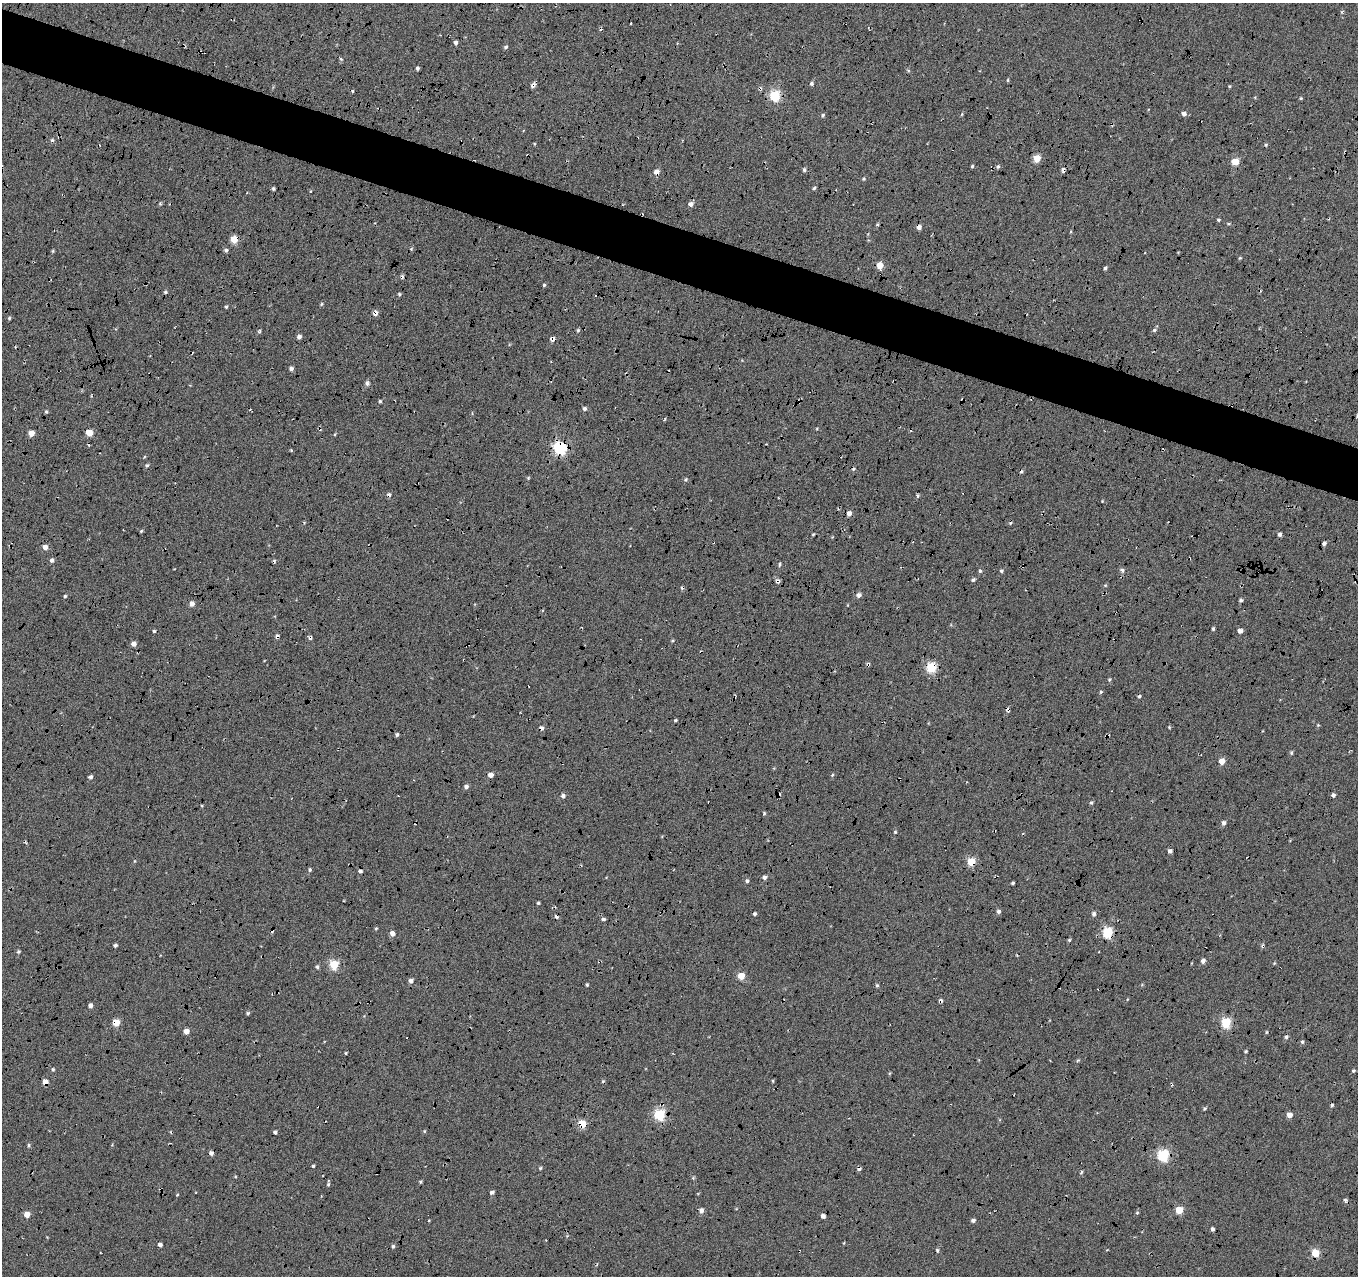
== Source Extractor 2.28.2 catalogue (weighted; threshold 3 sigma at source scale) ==
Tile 11 of 4 x 4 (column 3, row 3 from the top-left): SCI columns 2741-4096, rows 1565-2838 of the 5467 x 5614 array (HDU 1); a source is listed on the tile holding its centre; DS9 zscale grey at full resolution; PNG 1360 x 1278 px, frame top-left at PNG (2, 3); no overlay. Shown black and unused: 5% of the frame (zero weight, under 5 of 17 exposures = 2% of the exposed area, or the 3 px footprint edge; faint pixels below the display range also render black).
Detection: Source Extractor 2.28.2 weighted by HDU 2 'WHT'; one run over the whole footprint, this tile lists its part. Background -0.198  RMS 0.13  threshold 0.535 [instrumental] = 3 sigma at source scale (4.09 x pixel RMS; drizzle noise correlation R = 1.36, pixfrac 0.8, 0.0396/0.0396 arcsec/px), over >= 5 px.
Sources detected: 215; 32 cosmic-ray / hot-pixel residue — not listed; the other 183 listed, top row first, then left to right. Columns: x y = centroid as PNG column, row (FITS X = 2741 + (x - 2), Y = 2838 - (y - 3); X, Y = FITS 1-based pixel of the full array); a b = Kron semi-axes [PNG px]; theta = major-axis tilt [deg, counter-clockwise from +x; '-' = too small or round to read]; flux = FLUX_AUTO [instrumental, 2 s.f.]
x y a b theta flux
1342 12 5 3 - 14
456 42 4 4 - 35
506 47 5 4 - 21
341 59 5 4 - 14
418 68 4 3 - 29
1008 80 4 3 - 13
812 83 5 4 - 23
533 85 5 4 - 45
1229 86 4 3 - 12
775 95 5 5 - 1000
1301 98 4 3 - 13
1184 113 5 4 - 54
962 114 5 3 - 11
823 115 5 4 - 18
52 140 5 4 - 18
1037 158 5 5 - 260
1235 161 5 5 - 280
972 166 3 3 - 16
998 166 5 4 - 19
804 170 5 4 - 24
1063 170 5 5 - 32
656 172 5 5 - 76
864 179 5 4 - 14
273 188 4 4 - 18
814 188 5 3 - 18
691 204 5 5 - 49
1218 220 4 3 - 16
1228 224 6 3 0 14
877 225 4 3 - 14
919 227 5 4 - 49
234 239 5 5 - 260
411 249 5 3 - 11
226 250 5 4 - 25
53 251 4 4 - 13
1240 258 5 4 - 11
880 265 5 5 - 170
1105 268 4 3 - 22
544 285 4 4 - 15
165 292 5 4 - 18
399 294 5 4 - 16
321 304 5 4 - 14
226 307 4 3 - 15
375 313 6 5 - 48
9 318 4 4 - 16
578 330 5 5 - 17
1154 330 5 5 - 19
259 332 6 3 58 15
299 337 4 4 - 44
552 339 5 5 - 55
291 369 4 4 - 40
367 383 5 5 - 39
380 401 4 4 - 15
584 409 5 5 - 30
46 412 5 4 - 16
1357 416 6 3 90 11
664 419 4 3 - 20
31 433 5 5 - 110
89 433 5 5 - 240
335 434 4 3 - 11
560 448 6 6 - 1900
291 450 4 3 - 12
147 465 5 4 - 17
528 478 5 4 - 12
686 480 6 5 - 17
918 495 5 4 - 17
1102 501 3 3 - 8.3
849 513 5 4 - 59
141 531 5 3 - 12
813 534 4 3 - 12
1280 534 4 4 - 35
832 537 3 3 - 9.2
1324 543 4 3 - 38
45 547 5 4 - 75
51 560 5 5 - 31
780 564 5 3 - 16
1023 565 6 2 84 10
1122 570 6 5 - 31
980 571 5 4 - 19
1001 571 5 4 - 19
973 580 5 4 - 24
777 581 8 6 -75 34
1105 585 5 3 - 12
859 595 6 5 - 43
65 596 4 4 - 15
1241 600 4 3 - 24
192 604 5 4 - 71
1213 629 5 4 - 17
154 631 3 3 - 18
1240 631 4 4 - 57
277 636 5 4 - 26
673 641 5 3 - 12
133 644 5 5 - 64
868 664 4 4 - 25
931 667 5 5 - 820
1109 680 5 4 - 15
1101 692 4 4 - 16
1008 710 6 5 - 23
675 720 4 3 - 14
1318 725 4 4 - 11
1169 727 4 3 - 11
541 728 5 4 - 35
397 734 5 3 - 20
1291 753 5 4 - 19
1222 761 5 5 - 110
490 775 4 4 - 81
832 775 5 4 - 12
91 777 5 4 - 27
466 787 4 4 - 37
1333 795 6 4 -51 25
563 796 5 4 - 33
1091 803 4 4 - 19
1224 823 5 4 - 35
895 832 4 4 - 13
1170 851 4 4 - 42
135 861 5 3 - 11
971 862 5 5 - 360
310 870 4 4 - 18
360 871 5 5 - 24
764 877 5 4 - 31
747 881 5 4 - 23
1013 883 3 3 - 23
538 903 3 3 - 14
998 911 5 5 - 32
1094 914 6 5 - 32
556 917 5 4 - 25
603 919 4 4 - 29
376 928 4 4 - 12
1108 932 5 5 - 900
392 933 5 4 - 65
1069 940 4 4 - 14
115 945 4 3 - 27
18 952 4 4 - 18
1203 961 5 4 - 43
1274 963 4 4 - 12
334 964 5 5 - 570
317 967 5 4 - 21
741 976 5 5 - 210
411 981 4 4 - 52
587 985 4 3 - 14
877 985 5 4 - 17
90 1005 4 4 - 36
248 1013 4 4 - 18
116 1022 5 5 - 240
1226 1022 6 5 - 650
186 1031 4 4 - 100
1266 1032 4 4 - 13
1286 1037 5 5 - 26
1302 1042 5 4 - 21
1245 1051 3 3 - 17
346 1053 3 3 - 11
53 1069 4 3 - 18
1353 1071 5 4 - 18
773 1081 4 3 - 11
45 1082 5 4 - 110
1204 1108 4 4 - 16
660 1114 5 5 - 1100
1289 1115 5 5 - 79
582 1124 5 5 - 350
424 1131 4 4 - 11
275 1132 4 3 - 26
29 1145 5 4 - 17
211 1153 4 4 - 43
1163 1155 6 5 - 1200
313 1166 4 3 - 15
540 1168 4 4 - 15
859 1169 5 4 - 29
1081 1172 5 3 - 19
420 1182 4 4 - 16
328 1184 4 3 - 15
492 1192 4 4 - 34
177 1195 4 3 - 9.3
1345 1200 6 4 -69 24
701 1210 6 5 - 47
1179 1210 5 5 - 310
1137 1212 4 4 - 14
27 1214 4 4 - 140
823 1216 4 4 - 52
973 1220 5 4 - 32
1212 1229 4 3 - 28
160 1245 4 4 - 35
393 1246 4 4 - 21
937 1250 5 4 - 18
1315 1253 5 5 - 360
Overlapping masked pixels (flux is a lower limit): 22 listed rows (the first 20) at x y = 533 85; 1063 170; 656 172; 919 227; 234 239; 375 313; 552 339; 560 448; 1023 565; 777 581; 277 636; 868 664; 931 667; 1008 710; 541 728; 971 862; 556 917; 1108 932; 116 1022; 45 1082
Isophote crosses this tile's border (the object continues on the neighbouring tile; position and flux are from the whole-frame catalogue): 1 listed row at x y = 1357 416